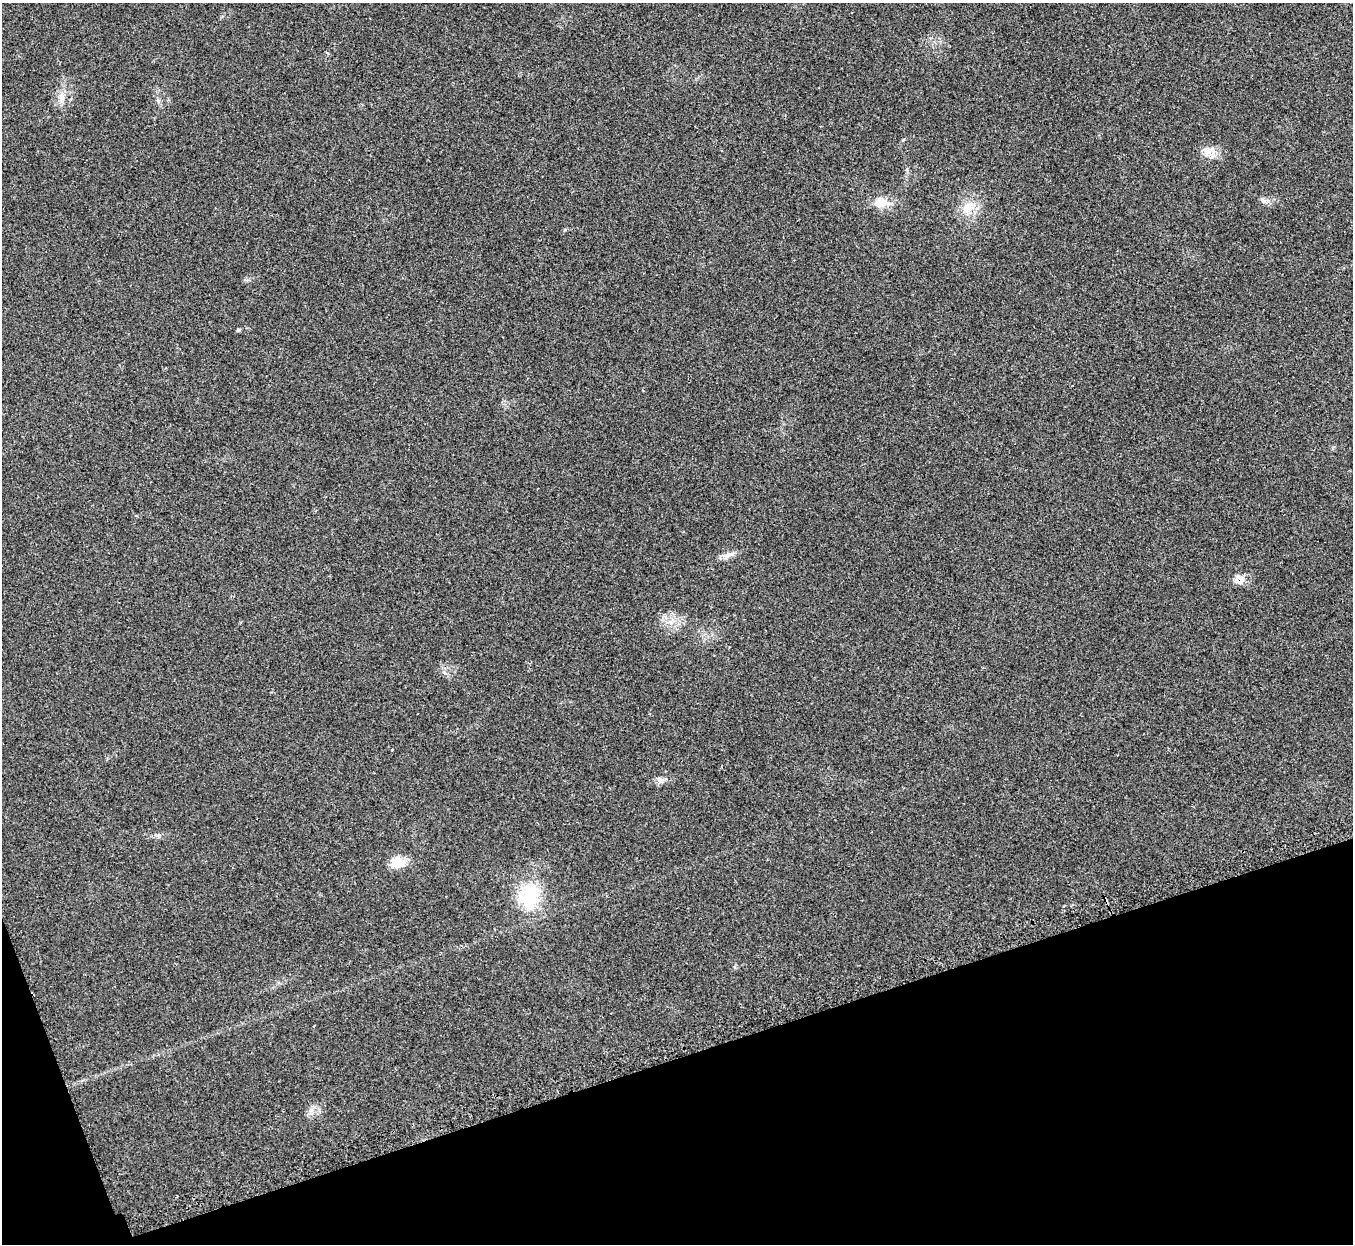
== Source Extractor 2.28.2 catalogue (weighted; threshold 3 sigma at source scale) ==
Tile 14 of 4 x 4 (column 2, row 4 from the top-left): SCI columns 1382-2732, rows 184-1425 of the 5461 x 5457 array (HDU 1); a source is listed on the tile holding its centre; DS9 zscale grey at full resolution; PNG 1355 x 1246 px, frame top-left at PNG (2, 3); no overlay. Shown black and unused: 16% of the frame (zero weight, under 2 of 3 exposures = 3% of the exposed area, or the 3 px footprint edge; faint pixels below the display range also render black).
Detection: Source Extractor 2.28.2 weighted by HDU 2 'WHT'; one run over the whole footprint, this tile lists its part. Background 0.152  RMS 0.0095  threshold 0.0428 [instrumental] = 3 sigma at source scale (4.5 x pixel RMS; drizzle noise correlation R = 1.50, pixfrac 1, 0.05/0.05 arcsec/px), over >= 5 px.
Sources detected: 12; all 12 listed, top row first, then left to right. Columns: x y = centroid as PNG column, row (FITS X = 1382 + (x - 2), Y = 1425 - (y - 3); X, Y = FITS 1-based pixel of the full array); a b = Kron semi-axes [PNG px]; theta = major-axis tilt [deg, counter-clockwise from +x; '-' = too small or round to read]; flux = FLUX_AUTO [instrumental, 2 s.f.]
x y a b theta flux
61 98 14 8 86 7.2
1207 152 14 9 -53 7.9
1262 200 8 3 -71 1.7
881 203 22 10 -4 13
967 209 13 12 - 11
238 330 6 4 45 1.2
729 555 17 5 23 4.9
1241 580 16 8 69 5.9
659 780 9 6 -39 3.5
398 863 20 13 16 12
529 896 34 28 88 47
176 1197 3 2 - 0.79
Overlapping masked pixels (flux is a lower limit): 1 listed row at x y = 1241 580
Unlisted compact peaks at least as high as the median listed source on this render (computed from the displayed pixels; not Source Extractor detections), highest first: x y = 565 230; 444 672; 158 101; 311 1110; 159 835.